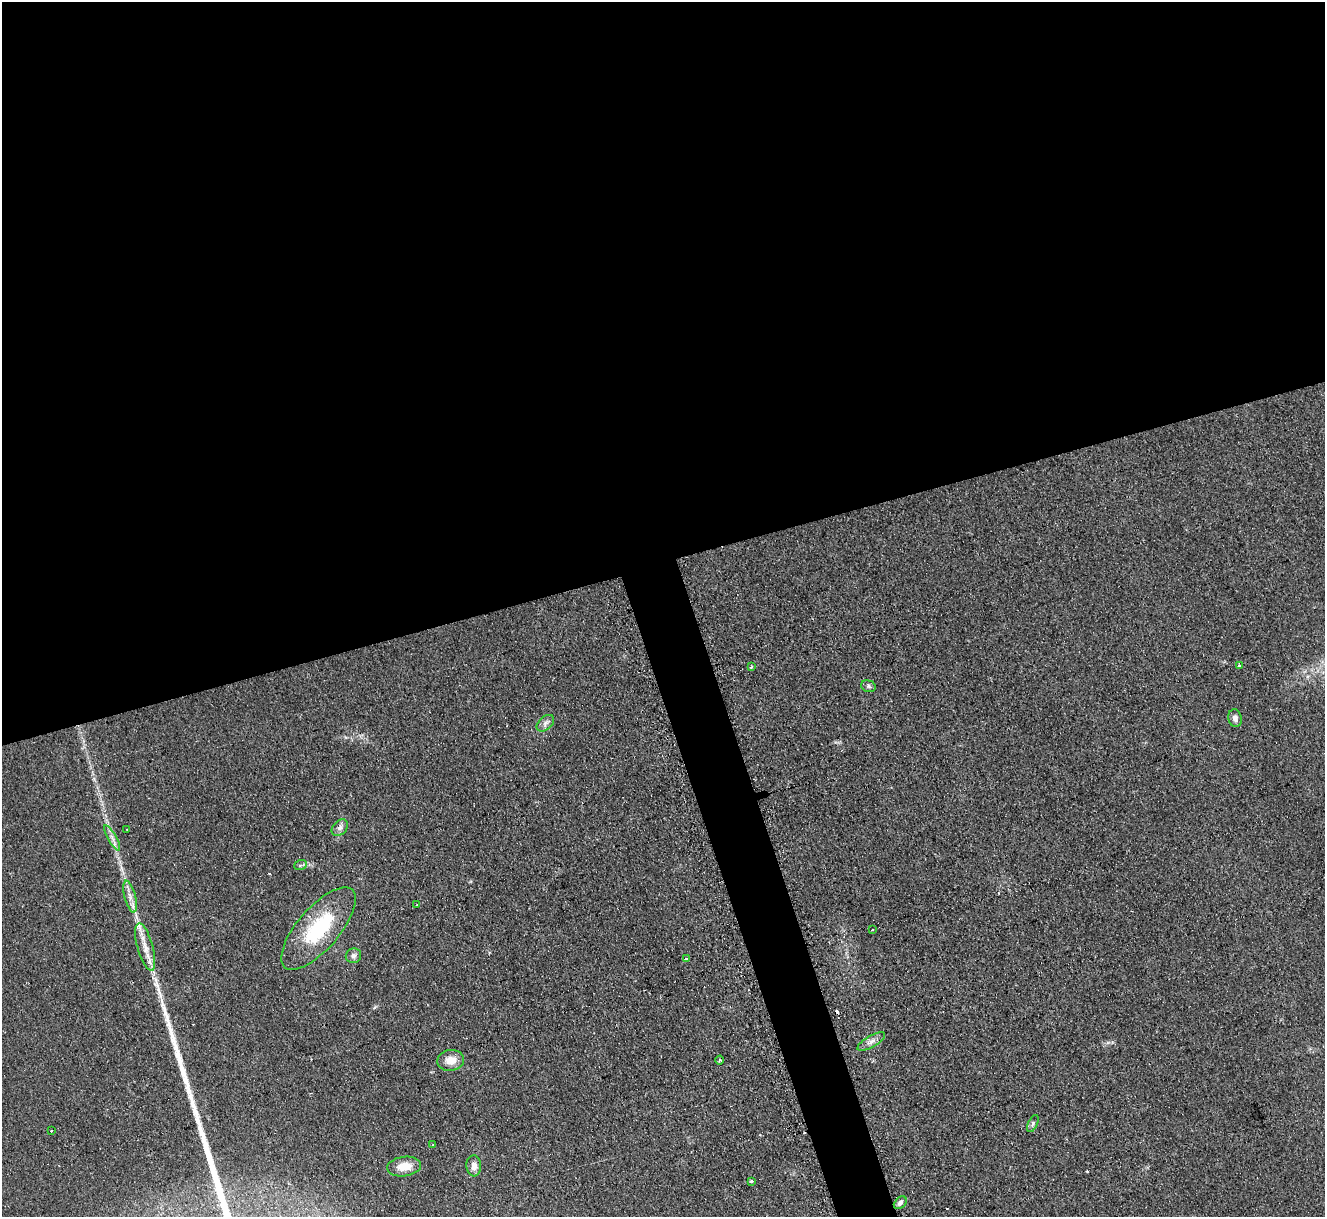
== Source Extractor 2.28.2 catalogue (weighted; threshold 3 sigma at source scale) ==
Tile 2 of 4 x 4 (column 2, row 1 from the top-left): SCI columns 1343-2665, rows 3920-5134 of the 5319 x 5278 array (HDU 1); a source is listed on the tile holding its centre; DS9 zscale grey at full resolution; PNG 1327 x 1219 px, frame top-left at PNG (2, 2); each listed source drawn as its Kron ellipse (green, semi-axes under 4 px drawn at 4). Shown black and unused: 49% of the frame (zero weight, under 2 of 3 exposures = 2% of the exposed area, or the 3 px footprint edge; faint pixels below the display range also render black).
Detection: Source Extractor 2.28.2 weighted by HDU 2 'WHT'; one run over the whole footprint, this tile lists its part. Background 0.123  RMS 0.012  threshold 0.0542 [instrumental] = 3 sigma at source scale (4.5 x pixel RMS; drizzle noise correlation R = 1.50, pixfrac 1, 0.05/0.05 arcsec/px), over >= 5 px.
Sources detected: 32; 5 cosmic-ray / hot-pixel residue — neither listed nor drawn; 1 inside a brighter listed object's ellipse — not listed separately; the other 26 listed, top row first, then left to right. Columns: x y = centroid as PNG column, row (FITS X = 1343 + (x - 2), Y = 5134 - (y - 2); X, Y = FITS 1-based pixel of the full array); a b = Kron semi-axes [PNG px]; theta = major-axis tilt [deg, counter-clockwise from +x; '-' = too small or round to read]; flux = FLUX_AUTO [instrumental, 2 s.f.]
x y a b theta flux
1239 665 3 3 - 8.5
751 667 3 3 - 4.7
868 686 7 5 -18 2.8
1235 718 9 6 -78 4.9
545 723 10 6 41 4.8
340 828 9 6 46 5.2
127 829 2 2 - 1.2
112 838 14 3 -60 4.4
300 865 6 5 - 3.3
130 897 16 5 -76 8.3
417 905 3 3 - 2.6
318 929 51 21 49 89
873 930 3 2 - 1.8
145 947 24 7 -74 16
353 956 8 7 - 4.2
686 959 4 3 - 3.5
871 1042 15 5 30 6.3
451 1060 13 10 8 14
720 1060 4 3 - 1.6
1033 1123 9 5 64 3
51 1131 3 2 - 1.5
433 1145 3 2 - 1.6
404 1166 17 9 7 20
474 1166 10 7 -87 7.9
751 1181 3 3 - 1.6
900 1203 7 5 45 4